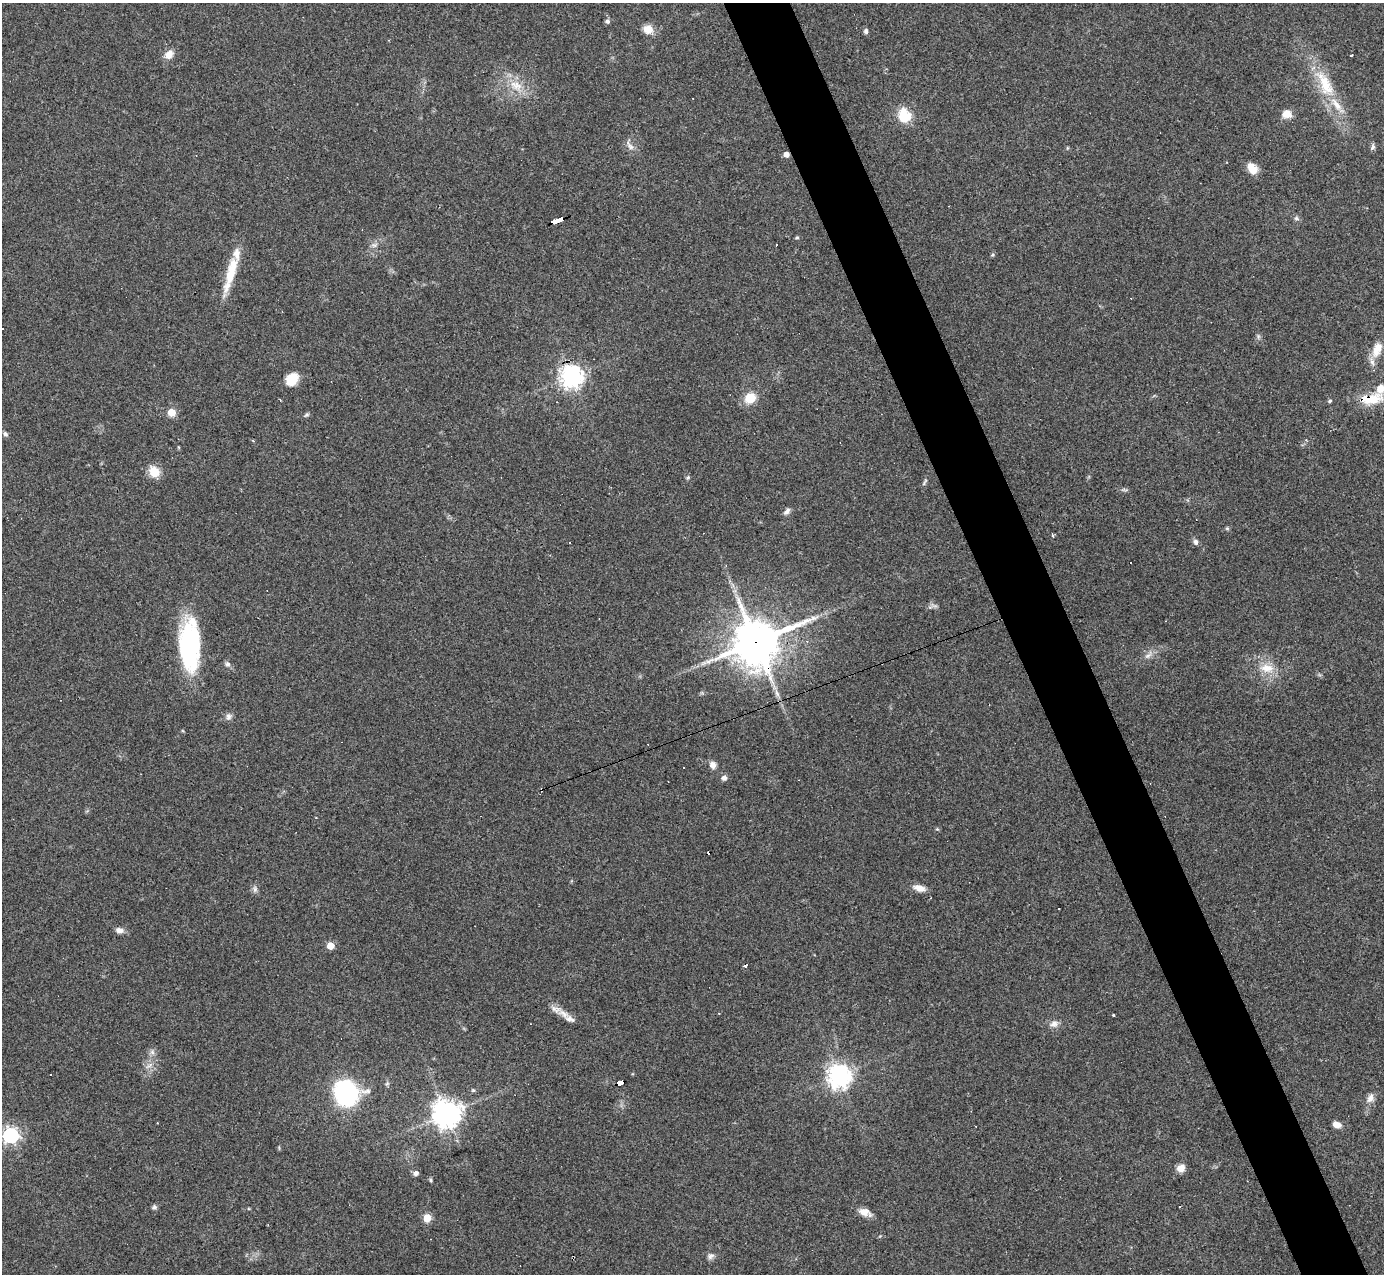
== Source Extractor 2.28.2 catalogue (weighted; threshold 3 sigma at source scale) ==
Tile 6 of 4 x 4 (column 2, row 2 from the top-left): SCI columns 1383-2764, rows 2824-4095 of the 5529 x 5516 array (HDU 1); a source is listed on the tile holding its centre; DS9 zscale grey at full resolution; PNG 1386 x 1276 px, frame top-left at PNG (2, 3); no overlay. Shown black and unused: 5% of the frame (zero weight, under 3 of 4 exposures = <1% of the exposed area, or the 3 px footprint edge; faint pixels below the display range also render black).
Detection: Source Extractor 2.28.2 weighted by HDU 2 'WHT'; one run over the whole footprint, this tile lists its part. Background 0.0847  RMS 0.0056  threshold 0.0253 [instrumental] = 3 sigma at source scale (4.5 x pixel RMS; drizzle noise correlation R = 1.50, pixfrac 1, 0.05/0.05 arcsec/px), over >= 5 px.
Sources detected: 86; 10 cosmic-ray / hot-pixel residue — not listed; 3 inside a brighter listed object's ellipse — not listed separately; the other 73 listed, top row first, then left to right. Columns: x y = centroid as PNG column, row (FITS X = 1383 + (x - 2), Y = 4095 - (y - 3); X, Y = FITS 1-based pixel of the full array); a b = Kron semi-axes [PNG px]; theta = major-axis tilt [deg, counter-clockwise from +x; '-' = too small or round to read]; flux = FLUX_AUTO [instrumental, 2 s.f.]
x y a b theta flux
607 21 6 5 - 1.4
648 29 13 11 -9 5.4
866 31 7 5 -89 1.3
169 54 12 9 60 4.7
1351 55 3 2 - 0.75
1325 84 45 16 -63 24
516 85 21 12 -25 11
1287 114 10 9 - 5.7
904 115 18 16 -73 13
630 146 16 6 -53 3
1373 147 9 5 73 1.5
786 154 4 4 - 4.3
1252 169 13 9 -58 6.9
1296 218 7 6 - 1.3
557 220 13 3 20 110
797 237 5 4 - 0.66
374 245 7 4 0 1.3
992 255 5 4 - 0.73
231 273 50 11 74 17
1258 336 7 4 -73 1
1377 349 22 11 72 8.6
572 376 7 7 - 450
292 379 13 10 47 11
1380 389 19 10 82 7.3
750 398 11 10 - 11
1365 398 10 4 1 57
1330 401 4 4 - 1.1
171 412 5 5 - 18
306 415 8 4 27 0.96
5 434 7 6 - 1.3
154 472 12 9 -57 10
688 478 6 5 - 0.89
924 482 12 3 59 0.99
1124 490 9 4 -13 1.1
787 511 11 6 53 2
1227 528 5 5 - 0.76
1053 535 3 3 - 1.2
1196 542 7 6 - 1.9
570 543 3 3 - 0.96
756 642 16 15 - 1900
189 645 51 19 -89 74
1148 655 13 6 40 2.8
227 664 8 6 0 1.5
1267 668 20 12 -3 9
228 716 10 8 79 2.1
713 765 9 7 -72 3.1
724 778 7 6 - 2.1
937 829 5 4 - 0.65
919 888 16 8 -15 4.5
255 889 10 7 -82 1.9
119 930 11 7 -12 2.8
330 946 5 5 - 12
745 965 4 3 - 2.9
563 1013 20 9 -32 5.9
1113 1015 2 2 - 0.53
1054 1024 11 9 26 3.2
152 1052 7 7 - 1.8
149 1065 13 5 29 2.5
839 1076 8 7 - 480
620 1082 7 4 17 69
473 1090 6 5 - 0.88
346 1093 17 15 -47 110
1370 1098 13 8 67 3.5
447 1114 9 9 - 650
1337 1125 9 6 -18 4.2
11 1135 6 6 - 170
1181 1168 10 8 33 4.2
416 1173 6 5 - 2.1
430 1180 5 4 - 0.8
154 1207 7 6 - 1.2
864 1212 15 10 -7 4.9
427 1218 5 5 - 19
711 1256 9 7 27 2
Overlapping masked pixels (flux is a lower limit): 5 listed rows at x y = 786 154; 557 220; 1365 398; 756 642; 620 1082